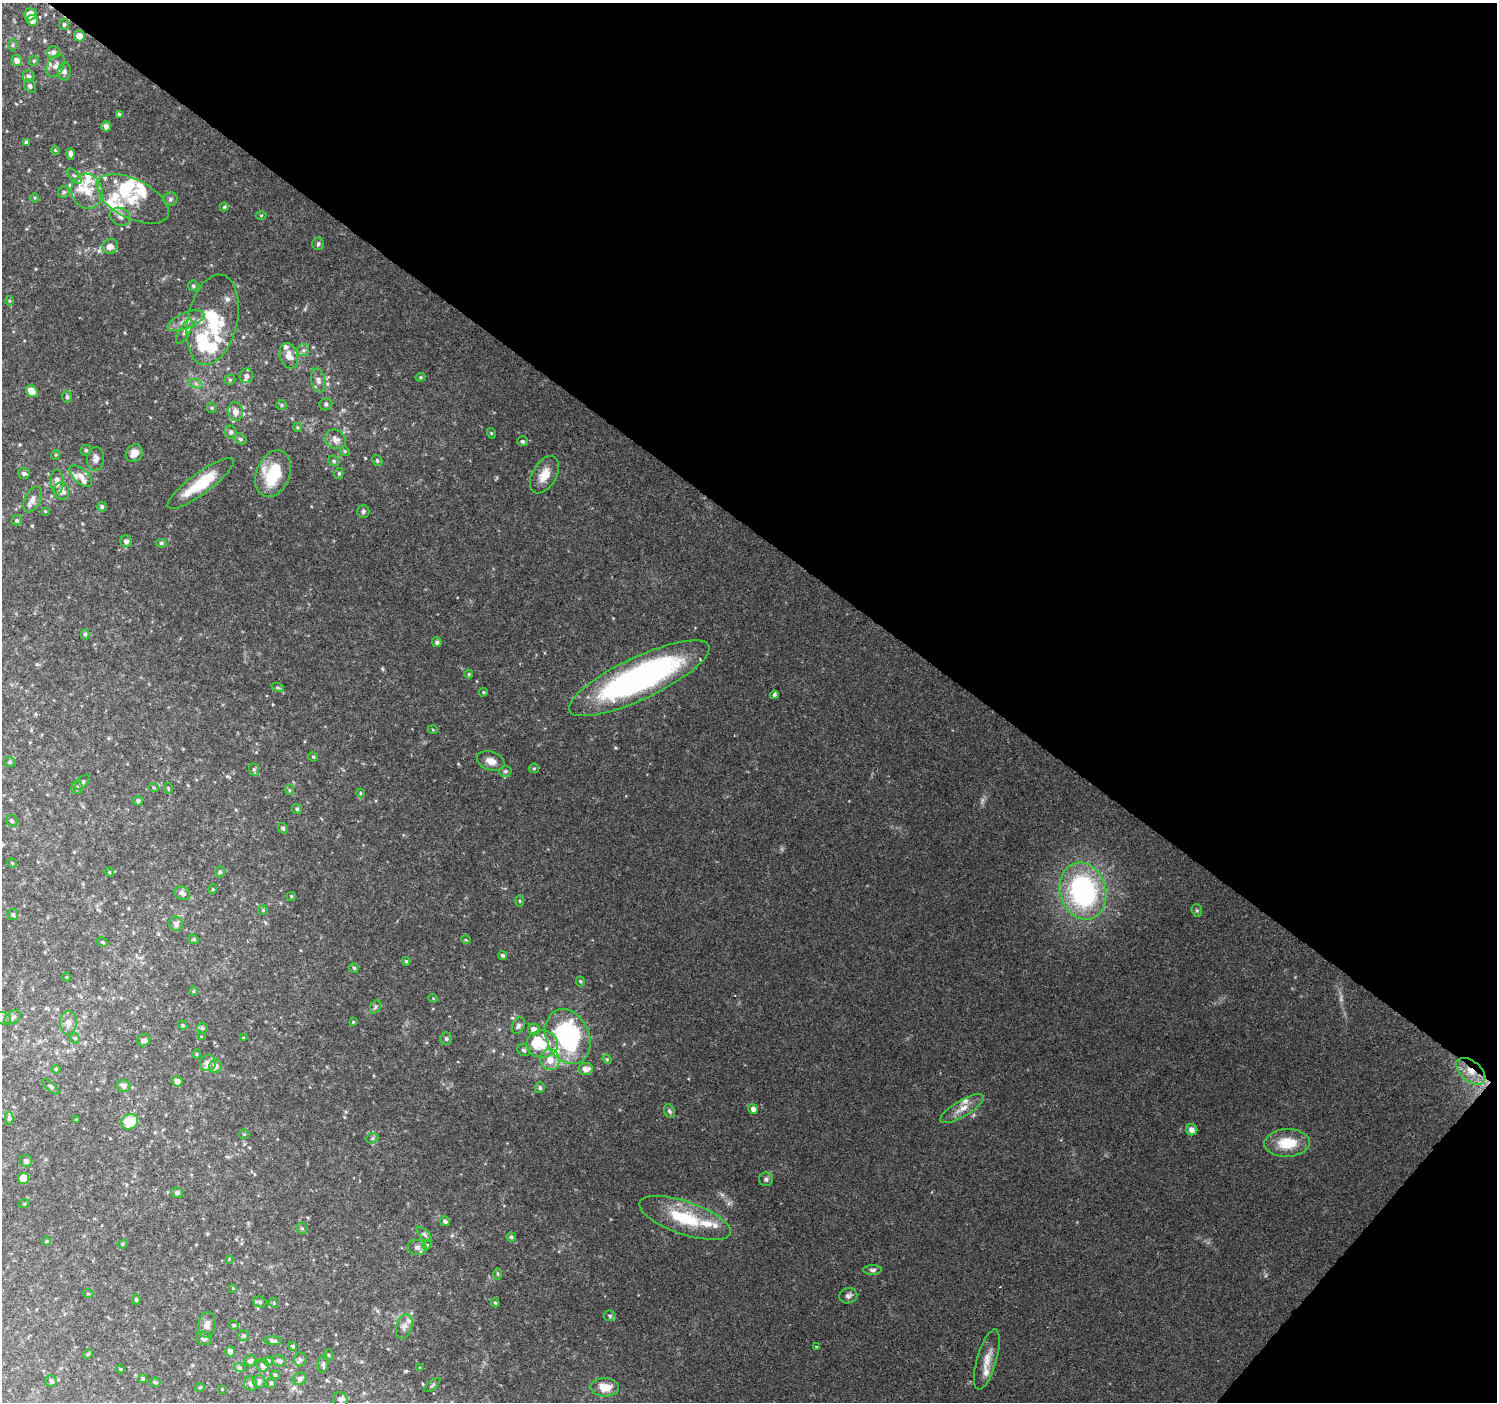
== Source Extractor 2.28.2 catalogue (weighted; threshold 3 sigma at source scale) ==
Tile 8 of 4 x 4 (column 4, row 2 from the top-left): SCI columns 4493-5987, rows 3044-4443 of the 5987 x 6020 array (HDU 1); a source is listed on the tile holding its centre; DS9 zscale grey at full resolution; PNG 1499 x 1404 px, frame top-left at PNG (2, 3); each listed source drawn as its Kron ellipse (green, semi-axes under 4 px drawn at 4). Shown black and unused: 40% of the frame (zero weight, under 2 of 3 exposures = <1% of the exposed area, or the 3 px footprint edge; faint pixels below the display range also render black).
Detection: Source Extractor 2.28.2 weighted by HDU 2 'WHT'; one run over the whole footprint, this tile lists its part. Background 0.119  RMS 0.0081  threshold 0.0365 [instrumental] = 3 sigma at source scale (4.5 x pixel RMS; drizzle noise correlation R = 1.50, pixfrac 1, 0.0396/0.0396 arcsec/px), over >= 5 px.
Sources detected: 261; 3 too faint to see at this stretch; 4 inside a brighter object's white glare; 2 cosmic-ray / hot-pixel residue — neither listed nor drawn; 34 inside a brighter listed object's ellipse — not listed separately; the other 218 listed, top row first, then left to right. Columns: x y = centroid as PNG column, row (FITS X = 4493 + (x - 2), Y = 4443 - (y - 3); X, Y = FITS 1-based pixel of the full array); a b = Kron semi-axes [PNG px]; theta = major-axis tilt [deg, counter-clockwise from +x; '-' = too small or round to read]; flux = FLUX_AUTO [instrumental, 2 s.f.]
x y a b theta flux
30 14 6 6 - 9.1
32 20 6 5 - 3.9
64 24 5 5 - 1.6
79 36 5 5 - 7.3
12 45 6 4 89 1.3
54 52 6 6 - 3.2
17 60 5 5 - 4.9
34 61 5 4 - 1.1
56 65 12 8 61 4.4
64 71 9 6 88 2.2
28 76 6 6 - 2.3
30 86 7 5 -49 1.9
119 114 4 3 - 1.4
106 126 5 4 - 4.2
26 142 4 4 - 1.7
55 150 4 3 - 0.8
71 154 5 4 - 3
75 176 9 5 -47 2.1
87 191 18 15 -71 15
64 192 6 5 - 1.7
35 198 5 3 - 0.78
133 199 39 19 -27 29
170 199 7 7 - 2.2
224 207 4 4 - 0.98
261 215 5 3 - 0.8
120 217 10 8 -33 4.1
318 244 6 6 - 2
110 246 8 7 - 5.7
193 286 5 5 - 1.5
9 301 5 3 - 0.82
213 320 46 24 78 58
186 321 19 8 21 7.6
184 332 14 5 60 3.1
303 350 6 5 - 1.9
289 356 13 9 -73 7.8
246 376 7 7 - 3
420 377 5 4 - 0.92
230 380 5 5 - 1.2
318 380 12 7 -78 3.8
196 384 7 4 -19 1.8
32 391 6 5 - 9.3
67 397 6 4 88 1.3
326 404 6 6 - 1.9
281 405 5 5 - 1.2
212 408 5 5 - 1.1
235 412 9 7 -80 5.8
297 427 4 4 - 1.1
231 432 7 6 - 2.4
491 433 5 3 - 0.71
240 439 7 5 -27 1.8
335 439 11 9 -33 5.4
523 441 5 5 - 1.5
86 450 5 5 - 1.3
345 451 5 4 - 1
134 453 9 8 - 7.1
55 455 5 3 - 0.87
96 459 12 8 82 4.1
377 460 6 4 -59 1.3
334 461 6 5 - 1.5
24 473 6 5 - 2.3
339 473 5 4 - 1.3
273 474 24 16 67 33
544 475 20 12 60 12
81 476 14 7 -43 5.7
57 482 12 6 -88 6
201 483 40 10 36 31
62 491 9 7 -74 5.2
33 499 14 7 63 4.5
102 506 5 4 - 1.5
45 511 4 4 - 0.71
363 511 6 6 - 1.8
17 520 5 5 - 1.2
126 541 6 5 - 3.5
161 543 5 4 - 1.4
85 634 5 4 - 1.3
437 642 5 4 - 2
469 674 4 4 - 0.84
639 678 77 21 25 240
278 688 6 4 -18 1.1
483 692 4 3 - 1
774 695 4 4 - 4.6
433 730 5 3 - 0.65
313 757 5 4 - 0.97
491 761 14 9 -19 6.9
10 762 6 5 - 1.1
534 768 5 5 - 1.1
254 769 6 5 - 1.4
505 771 6 5 - 1.5
82 782 9 5 47 1.6
77 787 7 5 -85 2
154 788 5 3 - 0.74
168 788 5 3 - 0.78
289 790 5 4 - 0.98
360 793 4 4 - 0.91
138 801 5 5 - 2
297 809 5 5 - 1.4
12 821 6 5 - 1.5
283 828 5 4 - 1.7
12 863 5 4 - 0.73
109 872 5 3 - 0.72
220 872 5 4 - 1.3
213 889 5 3 - 0.73
1083 891 29 23 -73 150
182 893 8 6 -24 3.4
291 896 4 4 - 0.9
520 901 6 4 -89 0.93
263 910 5 5 - 0.97
1197 910 6 5 - 1.3
13 914 5 5 - 1.7
176 924 7 7 - 3.3
194 939 5 4 - 1.2
466 940 5 3 - 0.67
103 942 6 4 -23 0.98
503 955 5 4 - 1.6
406 961 4 3 - 1.1
354 968 5 4 - 1.1
67 977 5 3 - 0.65
580 981 5 4 - 1
193 991 5 3 - 0.68
433 998 5 3 - 0.58
375 1007 7 5 60 1.5
13 1017 9 6 33 2.7
2 1018 8 6 -17 2.4
353 1022 4 4 - 0.86
68 1023 12 8 89 4.6
183 1025 5 4 - 1.2
518 1025 8 6 66 2.9
202 1028 5 5 - 1.7
534 1029 6 5 - 5.4
202 1037 4 3 - 1
568 1037 28 21 -67 130
75 1038 5 4 - 1.1
244 1038 4 3 - 0.81
446 1039 6 6 - 1.7
144 1040 7 5 32 2.3
542 1044 16 13 -6 22
524 1050 7 5 -33 1.8
196 1054 5 3 - 0.79
607 1059 5 4 - 1
550 1060 10 9 - 10
208 1063 8 8 - 4.5
215 1066 6 6 - 4.2
56 1069 4 4 - 1
586 1069 7 6 - 5.7
1471 1071 17 10 -40 12
177 1081 5 5 - 5.3
123 1086 7 6 - 3.5
51 1087 10 3 -40 1.4
540 1088 5 5 - 1.9
753 1109 5 4 - 4.2
962 1109 25 8 31 9
669 1111 7 5 -62 1.5
9 1118 6 4 90 1.6
76 1120 3 2 - 0.65
130 1122 9 7 22 24
1192 1130 6 5 - 4.8
244 1134 5 5 - 0.92
372 1138 6 5 - 1.5
1287 1143 23 14 2 24
26 1161 6 6 - 2.1
23 1178 5 5 - 10
766 1179 7 7 - 2.3
177 1193 6 5 - 2.3
24 1204 5 3 - 0.76
685 1218 48 16 -19 42
445 1221 5 4 - 2.3
302 1228 6 5 - 1.2
424 1234 10 4 -45 1.8
511 1237 4 4 - 1.3
46 1241 5 3 - 0.73
123 1244 5 4 - 1.1
427 1245 5 4 - 1
417 1247 9 7 -10 3.6
229 1259 4 4 - 0.62
872 1270 9 5 0 1.9
498 1274 6 4 -89 1
233 1288 3 3 - 0.57
88 1293 5 3 - 0.67
848 1296 9 7 13 2.8
136 1299 5 4 - 1.1
260 1302 7 5 -19 1.6
274 1303 5 3 - 0.72
495 1303 4 3 - 1.1
610 1316 6 5 - 1.4
207 1325 13 8 80 4.3
234 1325 5 3 - 1.1
404 1326 13 7 73 4.2
243 1336 5 5 - 1.4
204 1338 8 6 -14 2
273 1341 9 4 -2 1.9
293 1346 4 4 - 1.2
816 1346 3 2 - 0.82
230 1352 5 5 - 3.3
88 1354 5 4 - 1.2
329 1355 6 4 -88 0.93
300 1359 7 6 - 1.7
987 1359 31 9 74 11
250 1361 6 5 - 2.1
268 1361 5 4 - 1.2
279 1361 7 5 -31 2.3
323 1364 8 5 81 1.7
263 1366 6 6 - 3.3
240 1368 6 4 -19 1.2
420 1368 4 4 - 0.9
121 1369 4 3 - 0.61
275 1375 4 4 - 1.3
143 1378 4 4 - 1.3
300 1379 7 6 - 2.7
51 1381 6 5 - 1.5
259 1381 6 6 - 1.8
155 1382 5 5 - 1
271 1383 5 4 - 1.2
250 1384 7 6 - 2.6
433 1385 9 3 40 1
200 1387 4 4 - 0.86
605 1387 14 9 -2 12
222 1389 3 3 - 0.48
340 1399 8 7 - 2.5
Overlapping masked pixels (flux is a lower limit): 2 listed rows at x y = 639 678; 1471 1071
Isophote crosses this tile's border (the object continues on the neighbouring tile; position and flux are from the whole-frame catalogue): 1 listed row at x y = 2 1018